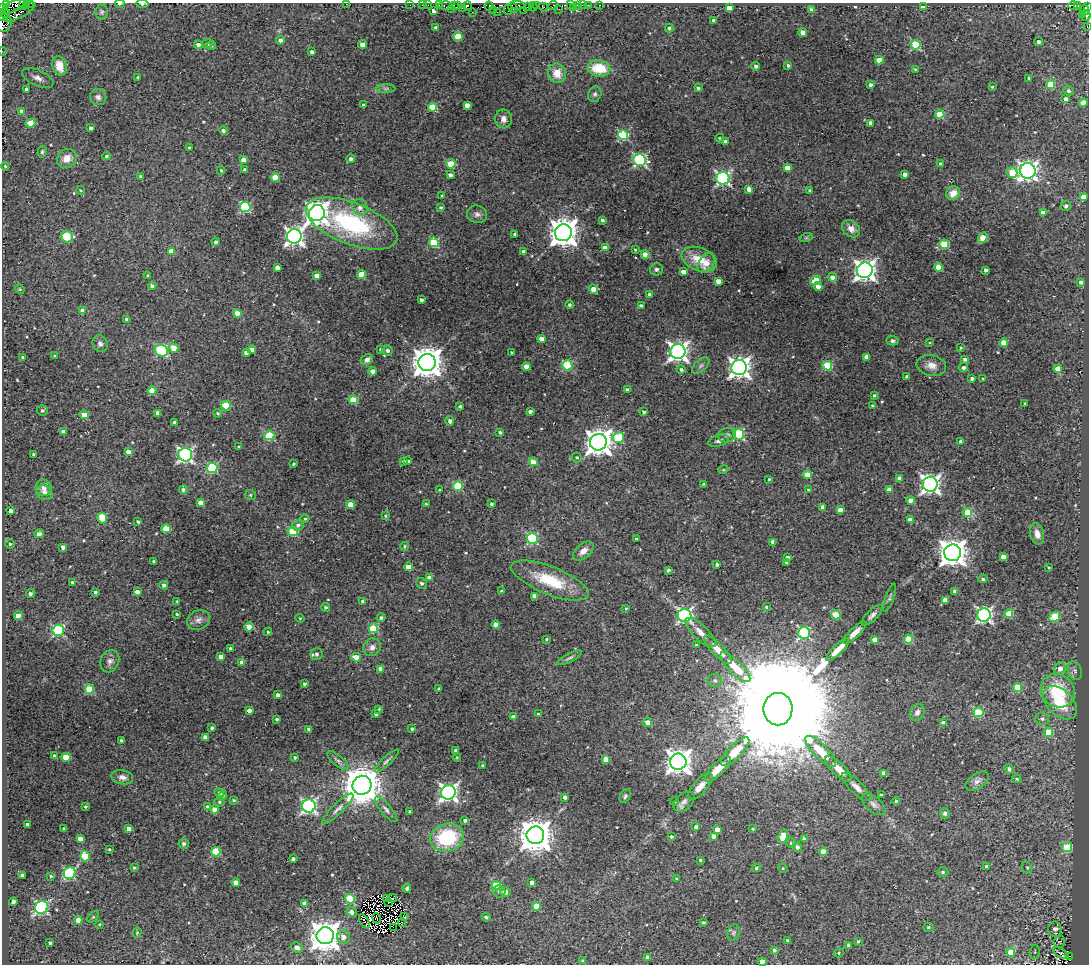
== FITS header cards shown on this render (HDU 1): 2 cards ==
NAXIS1  =                 1087
NAXIS2  =                  962

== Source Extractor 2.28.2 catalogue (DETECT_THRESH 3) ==
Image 1087 x 962 px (HDU 1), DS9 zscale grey, 1 PNG px = 1 image px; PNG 1091 x 966 px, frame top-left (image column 1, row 962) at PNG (2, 3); each listed source drawn as its Kron ellipse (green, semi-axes under 4 px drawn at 4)
Background 0.383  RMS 0.026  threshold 0.0783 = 3 sigma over >= 5 px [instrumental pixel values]
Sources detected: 565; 7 with non-positive FLUX_AUTO (blend fragments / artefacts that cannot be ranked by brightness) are neither listed nor drawn; of the other 558, the 500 brightest by FLUX_AUTO listed and drawn (58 fainter detections omitted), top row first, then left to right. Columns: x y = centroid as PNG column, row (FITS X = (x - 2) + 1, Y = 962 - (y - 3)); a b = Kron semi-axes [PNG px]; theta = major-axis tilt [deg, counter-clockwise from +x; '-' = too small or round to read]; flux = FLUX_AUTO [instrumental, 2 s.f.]
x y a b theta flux
31 3 3 2 - 150
6 4 3 3 - 240
120 4 5 3 - 2.8
142 4 6 4 -1 4.2
346 4 2 2 - 77
16 5 16 5 24 1100
23 5 5 2 - 370
26 5 4 3 - 520
410 5 2 2 - 7.9
422 5 2 2 - 3.8
428 5 2 2 - 2
439 5 2 2 - 6
458 5 3 2 - 240
518 5 7 3 -7 85
537 5 4 2 - 33
570 5 3 2 - 3.7
578 5 4 3 - 34
582 5 2 2 - 4.3
588 5 2 2 - 10
599 5 3 2 - 4.9
1073 5 5 3 - 250
1078 5 2 2 - 19
445 6 7 3 -2 37
454 6 4 3 - 190
467 6 4 3 - 230
489 6 4 3 - 200
553 6 5 3 - 19
923 6 4 3 - 12
3 7 3 3 - 230
527 7 2 2 - 32
533 7 5 2 - 26
543 7 4 2 - 63
573 7 2 2 - 6.5
1088 7 4 3 - 370
462 8 2 2 - 8.2
513 8 6 4 -48 340
729 8 4 4 - 21
451 9 2 2 - 220
508 9 5 2 - 89
559 9 2 2 - 6.9
493 10 2 2 - 30
523 10 2 2 - 54
812 10 4 4 - 12
1085 10 5 3 - 420
433 11 4 3 - 6.4
20 12 17 5 30 360
102 12 7 6 - 4
472 12 2 2 - 4.9
497 12 2 2 - 5.8
5 14 5 4 - 78
1082 14 3 3 - 120
1086 16 5 3 - 270
3 17 4 3 - 310
714 20 4 4 - 9.4
4 23 9 8 - 520
1087 26 3 2 - 7.7
435 27 3 3 - 2.5
669 28 4 4 - 3.7
803 33 4 4 - 23
458 37 4 4 - 50
280 40 4 4 - 5.6
1038 42 4 4 - 5.1
207 44 5 5 - 4.9
363 44 4 4 - 22
198 45 4 4 - 13
916 45 5 5 - 120
211 46 4 3 - 1.7
2 51 4 3 - 1.6
312 52 4 3 - 5
879 60 4 4 - 27
788 65 4 3 - 3.3
59 66 10 7 -72 32
756 66 4 4 - 5.2
599 68 11 8 -7 54
915 69 3 3 - 1.8
557 73 10 9 - 23
138 77 3 3 - 3.3
38 78 17 8 -25 14
1029 78 3 3 - 3.5
1050 84 4 4 - 54
870 85 3 3 - 5.2
992 87 4 4 - 2.3
386 88 9 4 0 4.4
698 88 4 4 - 3.4
26 89 4 4 - 6.2
1068 91 5 4 - 4.7
595 94 8 6 64 4.7
98 97 8 8 - 6.7
1066 99 4 4 - 9.5
1083 103 4 4 - 27
363 105 3 3 - 1.8
467 105 4 4 - 12
432 107 4 4 - 54
21 111 4 4 - 5.7
940 114 4 4 - 47
503 119 9 8 - 9.7
30 123 5 4 - 39
871 123 4 4 - 12
91 128 3 3 - 4.7
223 131 4 4 - 4.7
623 135 5 5 - 150
720 138 4 3 - 2
725 142 4 3 - 6
189 148 3 3 - 2.6
42 152 6 4 73 2.7
106 156 4 3 - 2.5
67 159 10 9 - 19
351 159 4 4 - 5.5
243 160 4 4 - 16
640 160 6 5 - 230
451 164 5 4 - 56
940 164 3 3 - 3.3
5 166 4 4 - 2.3
787 168 4 4 - 19
221 170 4 3 - 2.3
245 170 4 4 - 6
1028 171 8 8 - 910
1012 173 5 5 - 67
905 174 4 4 - 9.6
450 175 4 3 - 6.9
140 176 4 3 - 2.3
275 177 4 4 - 38
723 178 6 6 - 380
749 189 4 4 - 12
80 190 4 3 - 1.6
810 191 4 3 - 3.8
953 193 7 6 - 19
442 196 3 3 - 2.4
1084 197 4 4 - 27
1066 206 5 5 - 5.4
245 207 5 5 - 160
360 207 8 7 - 10
441 207 3 3 - 2.9
317 213 8 8 - 1400
1043 213 4 4 - 16
477 214 10 8 -16 7.1
602 220 4 3 - 4.6
352 223 48 20 -21 250
851 229 10 7 -41 13
563 233 8 8 - 2700
515 234 4 4 - 3.6
67 236 6 5 - 72
294 236 7 7 - 800
806 238 7 4 18 2.3
983 238 5 4 - 40
216 242 4 4 - 4.6
434 242 5 5 - 95
944 244 5 5 - 89
605 247 4 4 - 15
635 249 3 3 - 2.3
171 251 4 4 - 20
524 252 4 3 - 6.7
645 254 4 4 - 21
699 259 18 11 -21 36
706 263 11 7 57 19
939 267 4 4 - 38
277 268 4 4 - 11
656 269 6 6 - 4.8
865 270 8 7 - 1200
986 270 4 3 - 6.3
683 272 4 4 - 13
362 274 4 4 - 53
148 276 3 3 - 3.2
316 276 4 4 - 13
832 277 5 4 - 8.3
815 280 6 4 33 37
718 281 4 4 - 16
1081 282 3 3 - 6.9
152 286 4 4 - 6.9
818 286 4 4 - 13
20 289 5 4 - 2.1
593 289 5 4 - 16
650 294 4 3 - 6.7
421 300 3 3 - 4.2
570 305 4 4 - 3.1
641 306 4 3 - 5.3
83 311 4 4 - 21
237 313 4 4 - 19
127 319 4 3 - 6.3
542 339 4 4 - 21
892 341 6 4 -2 4.5
930 343 3 2 - 1.7
1004 343 4 4 - 31
100 344 9 7 -64 6.3
174 348 5 4 - 39
961 348 3 2 - 2
380 349 3 2 - 1.8
252 350 4 4 - 23
161 351 7 5 -21 150
387 351 5 5 - 4.6
246 352 4 4 - 6.1
511 352 3 3 - 2.2
678 352 7 7 - 890
55 356 3 3 - 2.2
23 357 3 3 - 3.7
867 357 4 4 - 18
367 359 6 5 - 8.3
965 359 4 4 - 5.4
427 362 8 8 - 3000
567 365 5 5 - 110
931 365 15 10 -12 16
701 366 10 5 41 5.4
827 366 5 4 - 80
526 367 4 4 - 21
739 368 7 7 - 1200
963 368 5 4 - 4.7
681 369 4 4 - 4
1058 369 4 4 - 30
372 371 4 4 - 11
907 376 3 3 - 4.7
972 379 4 3 - 4.1
983 379 3 3 - 2.4
627 390 4 3 - 5.2
152 391 4 4 - 39
874 395 3 3 - 3
353 400 5 4 - 53
1024 403 3 2 - 1.7
226 405 5 5 - 64
460 406 3 3 - 2.6
873 406 4 3 - 3.7
42 411 5 5 - 4
530 411 4 3 - 6.5
644 412 3 3 - 4
158 413 4 4 - 12
218 413 4 4 - 2.4
84 415 4 4 - 18
450 421 5 4 - 5.2
174 423 4 3 - 7.2
63 432 4 3 - 6.2
500 432 4 4 - 3.5
739 434 5 5 - 170
269 435 5 5 - 83
727 435 9 7 10 6.8
618 438 6 5 - 95
718 441 11 5 17 6
598 442 8 8 - 2000
961 442 4 4 - 7.9
239 447 3 3 - 2.5
128 451 4 4 - 9.2
34 454 3 3 - 2.8
185 455 7 6 - 460
577 457 5 5 - 2.9
403 461 4 3 - 3.3
408 461 3 3 - 3.4
533 462 4 4 - 21
293 464 3 3 - 2.5
212 468 5 5 - 140
723 470 5 3 - 1.8
807 475 4 4 - 18
899 478 4 3 - 6.3
769 479 3 3 - 1.9
703 484 3 2 - 2
930 484 7 7 - 840
458 486 5 5 - 88
44 488 8 8 - 11
183 490 4 4 - 4.5
440 490 3 3 - 2.2
808 490 3 3 - 2.6
889 490 4 4 - 19
44 493 8 7 - 11
250 495 5 5 - 2.9
910 500 4 4 - 15
200 503 4 4 - 20
426 504 4 3 - 1.8
491 504 3 3 - 3.2
351 505 4 4 - 36
822 507 4 3 - 3.7
840 510 4 4 - 14
11 511 4 4 - 6.9
967 512 4 4 - 55
385 516 4 3 - 1.9
102 518 5 5 - 45
305 519 4 4 - 2.3
910 520 4 4 - 16
138 522 3 3 - 3.1
298 525 6 5 - 5
166 529 4 4 - 52
293 531 5 5 - 97
39 534 5 4 - 7.7
1037 534 11 7 -76 14
532 539 5 5 - 150
636 539 3 3 - 2.1
773 542 4 4 - 8.6
10 544 5 4 - 3.1
405 546 4 3 - 2.4
63 547 4 4 - 8.1
583 551 12 7 39 13
953 553 8 8 - 2100
787 557 4 3 - 7.4
1003 557 4 4 - 13
154 561 3 3 - 2.3
786 562 4 3 - 3.1
717 564 3 3 - 4.4
408 567 4 4 - 21
1049 567 3 3 - 1.8
668 570 3 3 - 3.9
430 578 4 4 - 19
983 579 4 4 - 3.2
550 580 41 14 -21 78
72 582 3 3 - 3.1
422 583 5 5 - 3.9
164 585 4 4 - 6
502 591 4 3 - 2.2
955 591 4 3 - 8
95 592 3 3 - 4
137 592 4 4 - 9.5
30 594 4 4 - 5.7
534 596 4 4 - 16
890 598 15 4 71 4.4
945 600 4 4 - 14
177 601 3 2 - 1.9
363 601 4 4 - 6.6
326 607 4 4 - 3.8
766 607 3 3 - 2.4
626 609 4 4 - 2.2
177 614 3 2 - 2.3
1009 614 4 4 - 50
684 615 7 6 - 400
836 615 4 4 - 63
872 615 13 5 45 7.4
984 615 7 6 - 450
18 616 4 4 - 25
1055 617 5 5 - 72
300 618 4 4 - 1.8
381 618 4 4 - 3.6
198 620 12 9 30 11
496 624 4 4 - 15
249 627 4 4 - 28
373 628 5 5 - 70
58 631 6 5 - 170
268 632 4 4 - 2.4
855 632 15 5 44 13
701 633 19 7 -44 15
804 633 6 6 - 200
546 639 3 3 - 2
908 639 4 4 - 63
875 640 4 4 - 21
696 645 3 3 - 3.1
372 647 9 8 - 9.3
231 649 4 3 - 6.6
718 650 19 6 -46 21
838 650 15 5 45 21
316 654 6 6 - 6.1
221 657 4 4 - 12
356 657 5 4 - 19
569 658 13 4 27 4.5
110 661 11 9 64 9.1
242 662 4 4 - 7.7
735 667 20 7 -44 47
381 669 4 4 - 19
1060 669 6 5 - 16
1075 671 10 6 -70 7.4
715 680 7 6 - 5.2
304 684 3 3 - 3.4
1018 687 4 4 - 55
89 689 4 4 - 59
439 689 3 3 - 3
1058 691 18 16 -38 110
278 695 4 4 - 7
1060 703 20 13 -43 71
379 709 4 4 - 2.2
778 709 16 14 89 130000
249 710 4 4 - 10
917 712 9 7 64 7.2
978 712 5 5 - 84
376 714 4 4 - 4.4
538 714 4 3 - 2.2
514 717 4 4 - 14
277 719 3 3 - 2.9
1042 719 7 6 - 5.7
647 722 5 4 - 15
943 723 4 4 - 10
212 728 4 3 - 3.6
308 729 3 3 - 3.1
412 729 3 3 - 2.5
1048 732 5 4 - 56
205 737 4 4 - 7.6
121 740 3 3 - 3.3
456 751 4 3 - 6.9
821 751 21 7 -45 47
735 752 19 7 45 49
54 756 4 3 - 6.5
66 757 5 4 - 30
457 757 4 3 - 1.7
295 758 3 3 - 2.8
605 759 4 4 - 20
338 761 13 5 -39 5.9
387 761 16 4 43 5.6
678 762 8 8 - 1700
483 766 3 3 - 3.1
718 769 17 6 45 25
838 769 17 6 -44 21
1009 769 5 4 - 6.2
884 773 4 4 - 11
122 777 11 7 -11 9.1
1017 779 5 4 - 2.4
977 781 13 7 36 8.6
362 785 9 9 - 5700
700 786 17 7 48 14
856 787 19 6 -44 12
448 792 7 7 - 660
219 793 5 4 - 6.1
881 795 3 3 - 2.9
222 796 5 4 - 3.4
625 796 7 5 63 3.4
565 797 4 3 - 8
233 800 4 3 - 2.6
674 801 4 3 - 2.6
684 801 12 7 41 7.6
896 801 4 4 - 2.3
219 802 5 4 - 3.2
874 804 14 7 -40 8.3
85 806 3 3 - 2.7
309 806 7 6 - 450
208 807 4 4 - 8
215 809 4 4 - 14
338 809 21 5 44 10
386 809 16 5 -50 7.2
410 811 3 3 - 2.9
945 813 5 5 - 5
465 820 3 3 - 3.9
28 825 4 3 - 7.8
696 827 4 3 - 5.2
64 829 3 3 - 3
129 829 4 4 - 9.7
717 829 4 4 - 16
753 829 4 3 - 2.3
535 835 9 9 - 4200
671 836 4 4 - 3.5
713 836 4 4 - 9.5
783 836 7 4 65 45
447 838 17 14 14 120
80 839 4 4 - 13
804 839 4 4 - 6.4
184 843 5 5 - 4.8
791 843 5 5 - 2.6
797 847 5 4 - 6.7
1067 847 5 5 - 82
109 849 3 2 - 1.9
823 851 4 4 - 24
216 852 5 4 - 78
85 856 5 5 - 81
293 859 4 3 - 5.4
700 860 4 4 - 2.8
987 866 4 3 - 6.4
134 868 4 3 - 2.3
756 868 4 4 - 2.6
783 868 5 4 - 1.9
1027 868 6 4 -70 2.5
943 872 6 4 0 3.1
70 873 6 5 - 230
22 875 4 4 - 8.5
51 876 4 3 - 2.4
676 878 4 3 - 1.7
236 882 4 4 - 14
532 882 3 3 - 6.4
496 885 4 4 - 69
407 888 5 3 - 3.1
499 892 6 5 - 4.9
505 892 5 5 - 9.8
393 898 4 2 - 5.5
350 899 5 5 - 95
386 899 4 2 - 3.5
13 902 4 4 - 14
388 902 2 2 - 2.4
304 903 4 4 - 8.7
536 906 4 4 - 42
42 907 7 6 - 320
352 912 5 4 - 6.8
93 917 7 4 44 2.5
404 917 4 3 - 3.9
486 917 4 4 - 4.2
376 918 5 2 - 2
78 920 4 4 - 22
364 921 8 2 -59 3.2
402 922 4 2 - 3.1
703 922 3 3 - 2.8
99 924 3 2 - 1.7
393 927 3 2 - 1.6
928 927 5 4 - 2.7
1055 929 7 6 - 9.1
137 932 5 4 - 2.3
733 933 8 6 71 4.6
325 936 8 8 - 3000
343 937 6 6 - 13
787 940 3 3 - 2.7
858 941 4 3 - 2.6
1059 942 6 5 - 3.2
50 943 3 3 - 4.3
849 945 3 3 - 5.4
297 947 6 4 -24 9.4
774 950 4 3 - 4.3
1011 952 4 4 - 31
1035 952 7 5 83 3.2
839 953 5 4 - 2.4
1061 953 9 3 -32 1.9
1070 956 3 2 - 11
648 957 4 4 - 12
583 961 3 3 - 3
762 962 4 4 - 27
At the frame edge (FLAGS 8, measured only in part): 15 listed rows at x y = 31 3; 6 4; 120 4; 142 4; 346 4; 16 5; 23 5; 3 7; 1088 7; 1086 16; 3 17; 4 23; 1087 26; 2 51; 762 962
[58 fainter detections neither listed nor drawn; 7 non-positive-flux detections neither listed nor drawn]